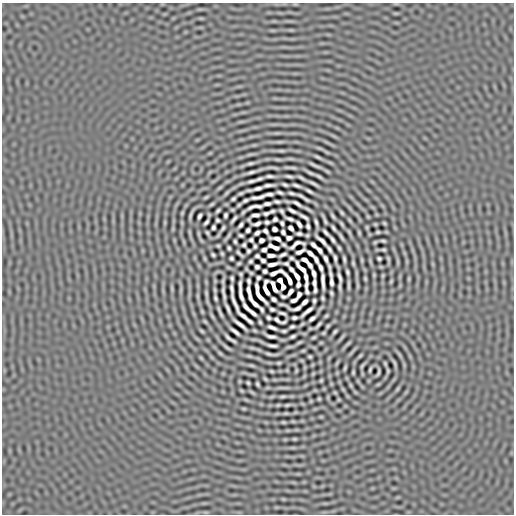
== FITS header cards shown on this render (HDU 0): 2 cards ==
NAXIS1  =                  512
NAXIS2  =                  512

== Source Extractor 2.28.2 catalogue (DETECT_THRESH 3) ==
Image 512 x 512 px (HDU 0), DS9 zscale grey, 1 PNG px = 1 image px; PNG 516 x 516 px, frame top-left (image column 1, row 512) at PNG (2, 3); no overlay
Background 5.51e-08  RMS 1.5e-04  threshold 4.58e-04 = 3 sigma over >= 5 px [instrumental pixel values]
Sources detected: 272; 2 with non-positive FLUX_AUTO (blend fragments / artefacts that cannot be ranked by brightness) are not listed; the other 270 listed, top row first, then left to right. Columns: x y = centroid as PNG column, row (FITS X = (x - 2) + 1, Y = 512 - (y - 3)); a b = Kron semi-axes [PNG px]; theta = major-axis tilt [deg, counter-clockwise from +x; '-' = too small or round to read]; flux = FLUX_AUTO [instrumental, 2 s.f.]
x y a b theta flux
279 142 11 4 8 0.015
320 148 10 3 -21 0.02
281 151 10 4 0 0.016
318 157 9 3 -24 0.02
278 159 11 4 -7 0.016
250 163 6 2 10 0.018
315 165 19 3 -24 0.034
273 167 17 3 -5 0.023
293 168 12 3 -3 0.02
251 172 9 2 14 0.029
310 173 8 2 -26 0.024
269 176 7 3 -2 0.024
289 176 7 2 -9 0.022
319 176 10 3 -29 0.024
301 178 8 2 -32 0.019
259 179 6 2 20 0.021
251 181 8 2 10 0.026
313 183 10 2 -29 0.028
269 185 9 3 3 0.031
285 185 5 2 - 0.018
296 185 7 2 -21 0.024
258 188 8 3 14 0.032
309 191 7 2 -30 0.023
280 192 6 3 -20 0.019
227 193 10 3 45 0.017
241 193 5 2 - 0.015
292 193 9 2 -13 0.021
269 194 8 3 3 0.029
300 196 7 2 -28 0.018
206 197 6 3 35 0.013
261 197 7 3 18 0.023
254 198 6 3 -1 0.022
233 199 4 3 - 0.015
245 200 5 3 - 0.02
306 200 7 2 -28 0.018
277 202 6 3 -13 0.019
297 203 9 2 -33 0.029
212 204 5 2 - 0.014
267 204 7 3 9 0.027
239 205 3 2 - 0.011
255 207 15 3 10 0.028
308 209 12 3 -28 0.02
218 210 5 2 - 0.016
292 210 8 3 -28 0.028
272 211 5 3 - 0.018
282 211 5 3 - 0.017
243 212 5 2 - 0.013
182 213 4 3 - 0.0097
266 213 5 3 - 0.019
342 213 6 3 -46 0.016
191 215 9 2 71 0.02
225 215 5 3 - 0.018
255 215 7 3 3 0.032
199 216 5 3 - 0.022
333 216 5 2 - 0.016
304 217 10 2 -31 0.026
368 217 5 3 - 0.0073
234 219 8 2 51 0.022
275 219 4 4 - 0.02
289 219 8 3 -18 0.026
217 220 4 3 - 0.015
324 220 10 2 -68 0.019
206 222 6 3 49 0.02
267 222 4 3 - 0.018
282 223 4 3 - 0.018
316 223 7 2 -76 0.023
384 223 3 2 - 0.01
257 224 7 3 16 0.029
299 224 7 3 -55 0.027
342 224 5 2 - 0.014
375 224 4 3 - 0.01
241 225 5 3 - 0.021
308 226 5 3 - 0.019
213 227 4 3 - 0.018
367 227 6 3 -82 0.011
223 228 5 2 - 0.015
291 228 5 4 - 0.023
333 228 5 2 - 0.018
274 229 5 4 - 0.027
248 230 4 4 - 0.019
265 231 5 3 - 0.02
283 232 4 4 - 0.02
326 232 7 2 -46 0.023
378 232 4 3 - 0.013
207 233 4 2 - 0.013
257 233 5 3 - 0.023
359 233 4 2 - 0.012
299 234 5 3 - 0.02
241 235 5 3 - 0.015
227 237 15 3 52 0.021
341 237 12 3 -58 0.025
289 238 5 4 - 0.022
276 239 10 3 -11 0.017
251 240 4 3 - 0.015
261 240 5 4 - 0.024
321 240 13 3 -42 0.042
332 240 8 3 -52 0.026
235 241 4 3 - 0.014
383 241 5 2 - 0.015
375 242 5 3 - 0.012
303 243 4 3 - 0.012
295 244 12 4 35 0.013
244 245 4 3 - 0.014
284 245 5 3 - 0.016
313 245 6 3 -44 0.026
218 246 3 2 - 0.01
255 246 4 3 - 0.015
273 247 11 3 -23 0.019
229 248 4 3 - 0.015
339 248 4 2 - 0.015
329 249 6 3 -60 0.024
264 250 5 3 - 0.026
319 250 7 3 -51 0.026
384 250 4 2 - 0.012
248 251 4 3 - 0.015
300 251 9 3 26 0.029
222 253 4 2 - 0.012
310 253 7 3 -41 0.035
239 254 8 2 -41 0.019
213 255 4 3 - 0.015
271 255 7 3 0 0.038
283 255 7 3 24 0.023
257 256 5 4 - 0.015
231 258 4 3 - 0.017
291 258 4 3 - 0.015
335 258 6 2 -81 0.022
379 258 4 3 - 0.016
316 259 7 3 -63 0.025
326 259 8 3 -67 0.029
344 259 6 2 -80 0.02
388 259 5 2 - 0.013
263 260 4 3 - 0.021
305 260 7 4 -32 0.018
362 260 7 3 -82 0.012
251 261 4 3 - 0.016
286 263 5 3 - 0.015
353 263 4 2 - 0.013
272 264 10 3 12 0.038
310 265 5 3 - 0.022
257 267 4 4 - 0.017
321 267 7 3 -63 0.027
301 268 13 3 -48 0.041
291 269 6 3 -46 0.027
265 271 4 4 - 0.019
347 272 5 3 - 0.018
251 273 3 2 - 0.01
275 273 14 4 16 0.0095
314 273 9 3 -71 0.031
383 275 5 3 - 0.0094
297 276 7 3 -59 0.035
306 277 7 3 -79 0.029
340 277 9 2 -74 0.03
232 278 5 3 - 0.017
258 278 4 3 - 0.016
365 279 3 2 - 0.011
409 279 6 4 90 0.0089
280 280 5 4 - 0.015
289 280 11 3 -61 0.037
331 280 15 3 -83 0.05
249 281 6 3 -84 0.017
323 281 16 3 -86 0.052
391 281 4 3 - 0.011
266 282 4 3 - 0.014
314 283 7 3 -88 0.024
298 285 5 4 - 0.02
306 285 6 3 84 0.023
349 285 15 3 -90 0.03
274 287 11 3 -66 0.036
283 287 5 4 - 0.01
340 287 11 3 90 0.023
172 288 9 3 -85 0.015
232 289 10 3 -81 0.028
249 290 9 3 -78 0.034
266 290 10 3 -65 0.036
315 290 5 3 - 0.019
307 291 5 3 - 0.016
241 292 21 3 -83 0.015
290 292 7 3 54 0.027
206 293 9 3 -85 0.018
331 293 4 3 - 0.015
299 295 6 4 66 0.016
198 296 6 4 -71 0.0082
224 296 8 2 -87 0.025
283 296 5 3 - 0.014
215 298 5 3 - 0.017
250 298 5 3 - 0.024
323 298 4 3 - 0.015
274 299 5 3 - 0.021
294 300 6 3 25 0.027
314 301 4 3 - 0.017
305 302 7 3 44 0.028
235 303 18 2 -67 0.033
255 304 8 3 -45 0.037
246 307 8 3 -51 0.027
228 309 10 2 -67 0.031
262 309 7 3 -56 0.016
272 309 5 3 - 0.018
202 311 6 3 -56 0.0085
307 311 14 3 39 0.042
253 313 8 3 -39 0.032
282 313 7 2 -19 0.021
220 314 9 3 -66 0.021
212 316 10 3 -60 0.014
243 316 11 3 -36 0.04
326 316 4 2 - 0.011
268 318 4 3 - 0.017
294 318 5 3 - 0.02
312 319 7 3 37 0.027
277 320 6 3 -36 0.021
205 321 4 3 - 0.012
249 321 6 3 -34 0.023
260 322 4 3 - 0.013
284 322 6 3 22 0.013
240 324 15 3 -38 0.048
302 324 5 3 - 0.012
318 325 8 2 48 0.02
328 326 3 2 - 0.011
272 327 9 3 -20 0.031
292 327 5 3 - 0.017
202 331 6 3 -36 0.013
235 331 10 2 -39 0.037
284 331 5 3 - 0.016
335 332 4 2 - 0.015
324 333 3 2 - 0.011
271 336 10 3 -15 0.032
293 336 5 3 - 0.02
314 337 4 2 - 0.012
342 337 14 2 52 0.018
228 338 7 2 -45 0.023
299 342 5 2 - 0.014
321 343 5 3 - 0.0077
348 343 13 3 42 0.018
272 346 10 3 -9 0.028
227 347 11 3 -34 0.021
252 348 6 4 -18 0.01
220 353 6 4 -45 0.011
271 354 11 2 -7 0.025
249 356 9 3 -5 0.013
310 356 3 3 - 0.013
360 356 6 3 53 0.012
201 358 6 3 -45 0.01
279 363 3 3 - 0.012
337 363 8 3 46 0.01
385 363 4 2 - 0.012
394 363 11 3 -71 0.018
251 365 10 3 -9 0.014
362 366 5 2 - 0.012
345 368 4 2 - 0.013
370 370 5 2 - 0.015
272 371 4 2 - 0.011
296 371 6 3 90 0.0095
353 372 4 2 - 0.012
378 372 7 2 77 0.017
265 379 5 2 - 0.012
321 380 3 2 - 0.01
248 383 3 2 - 0.012
257 384 4 2 - 0.014
350 385 6 4 -71 0.0097
283 388 20 2 0 0.035
343 389 8 3 -45 0.012
397 389 8 3 60 0.013
335 392 5 3 - 0.0089
283 396 10 3 7 0.019
319 399 3 2 - 0.011
287 405 4 2 - 0.014
244 409 6 3 -19 0.0084
286 413 7 3 -8 0.013
321 417 5 3 - 0.0081
284 422 3 2 - 0.011
294 439 3 2 - 0.011
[2 non-positive-flux detections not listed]